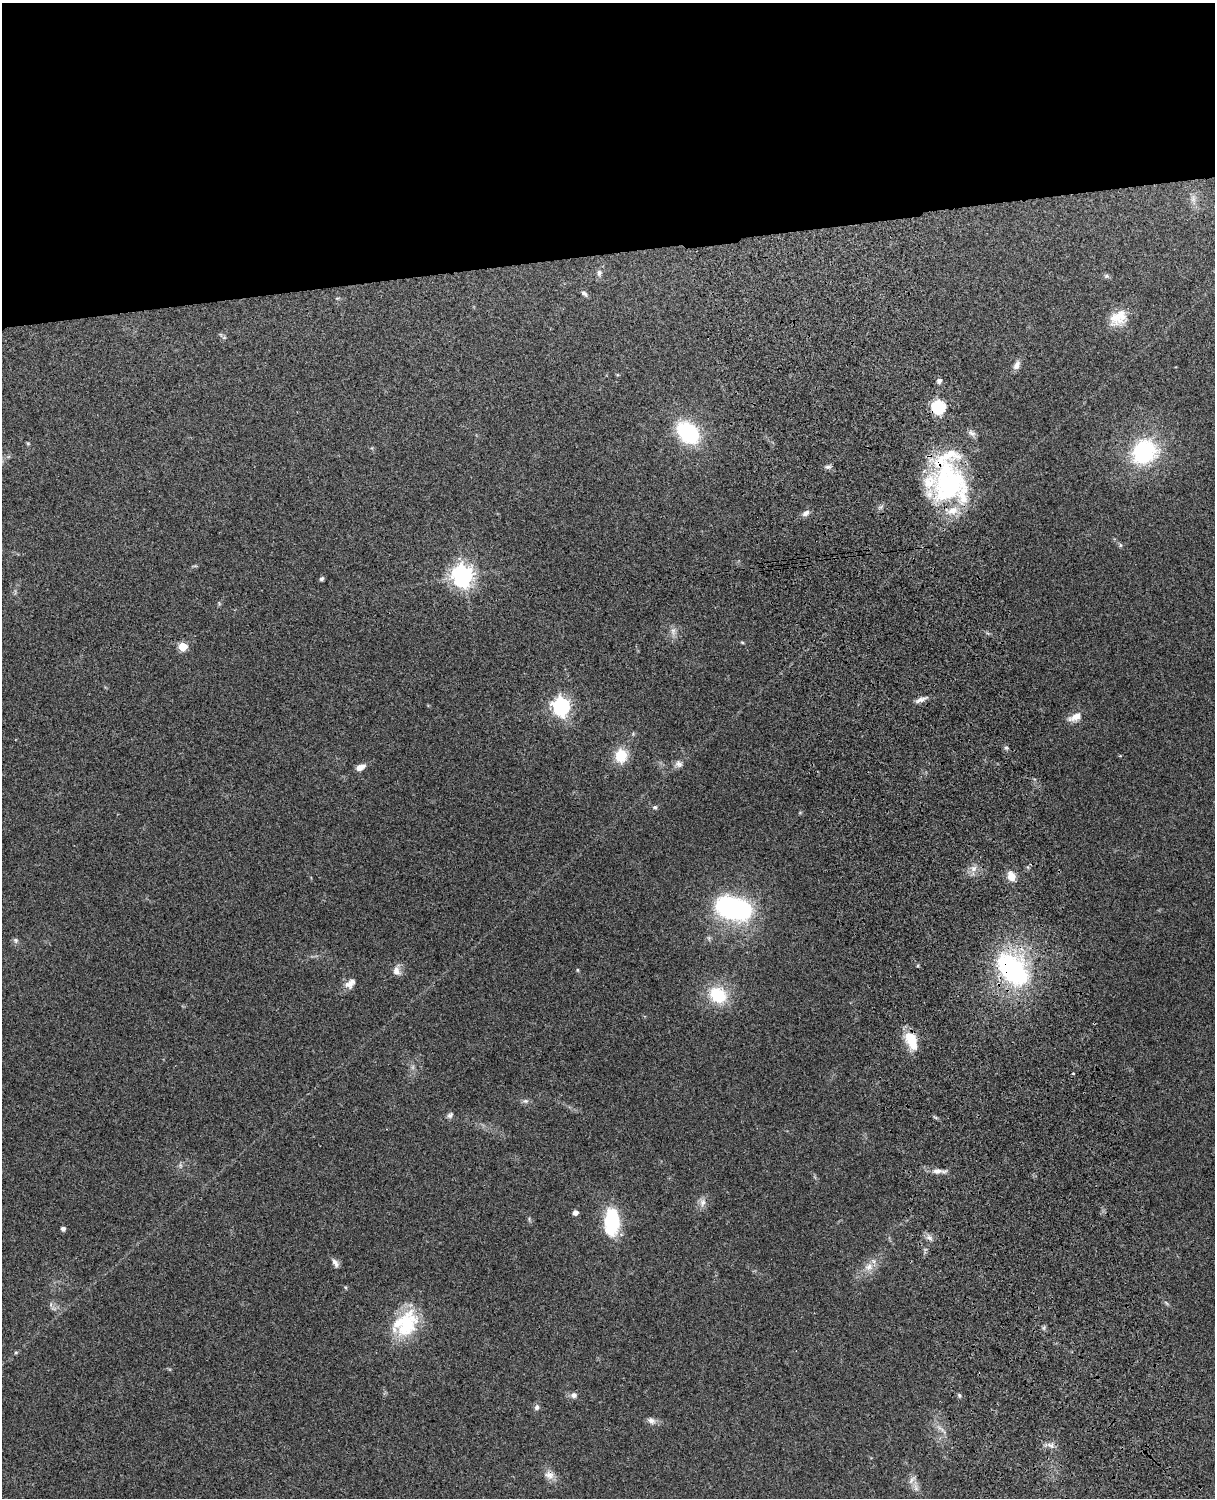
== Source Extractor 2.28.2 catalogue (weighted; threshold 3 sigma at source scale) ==
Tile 2 of 4 x 3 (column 2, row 1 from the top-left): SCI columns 1331-2543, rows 3156-4651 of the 5089 x 4928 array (HDU 1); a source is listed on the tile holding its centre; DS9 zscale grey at full resolution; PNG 1217 x 1500 px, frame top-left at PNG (2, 3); no overlay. Shown black and unused: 17% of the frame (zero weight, under 3 of 4 exposures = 6% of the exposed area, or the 3 px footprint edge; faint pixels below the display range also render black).
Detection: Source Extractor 2.28.2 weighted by HDU 2 'WHT'; one run over the whole footprint, this tile lists its part. Background 0.258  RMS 0.0089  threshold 0.0398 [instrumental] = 3 sigma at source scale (4.5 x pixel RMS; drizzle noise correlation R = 1.50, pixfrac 1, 0.05/0.05 arcsec/px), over >= 5 px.
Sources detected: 70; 1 inside a brighter object's white glare — not listed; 7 inside a brighter listed object's ellipse — not listed separately; the other 62 listed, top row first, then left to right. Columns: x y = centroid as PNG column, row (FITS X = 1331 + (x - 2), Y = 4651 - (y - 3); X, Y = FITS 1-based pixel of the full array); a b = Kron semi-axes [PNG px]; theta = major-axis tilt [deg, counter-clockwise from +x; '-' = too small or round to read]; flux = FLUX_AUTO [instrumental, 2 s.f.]
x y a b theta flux
1193 199 9 6 -90 3.5
599 273 8 7 - 3.2
1106 276 7 6 - 1.8
584 293 9 5 -38 2.3
1118 318 26 18 37 18
224 337 6 5 - 1.5
1017 365 13 7 62 4.4
939 381 6 5 - 2.5
938 407 6 6 - 130
688 432 26 18 -45 66
972 433 12 6 -40 3.2
1144 452 36 31 39 69
828 467 9 5 5 2.3
949 483 53 41 -77 140
806 513 11 6 34 3.7
1120 545 6 4 -89 1.2
463 576 8 8 - 520
321 579 6 5 - 1.7
673 631 10 7 -90 3.8
742 642 6 3 -19 0.92
183 647 5 5 - 30
921 700 16 6 22 4.3
561 706 7 7 - 330
1075 717 19 9 28 8.1
1006 748 6 4 0 1.4
621 756 15 12 87 21
679 764 10 8 -25 3.7
360 767 11 6 22 5.9
655 807 5 5 - 1.7
973 869 9 7 45 4.9
1011 876 10 7 -66 11
732 908 41 23 -12 130
16 940 8 7 - 2.1
1012 969 27 16 -46 170
577 970 5 3 - 0.87
396 971 13 9 -75 5.3
350 983 16 10 38 6.2
718 995 20 16 -33 36
912 1043 19 11 -52 16
1073 1074 3 3 - 1.1
525 1101 7 6 - 2.2
450 1115 10 5 44 2.5
180 1165 7 4 -72 1.6
938 1171 13 7 2 5.3
702 1202 12 8 77 5
575 1212 4 4 - 5
612 1221 24 13 -90 62
63 1229 4 4 - 3.5
929 1238 10 6 -44 3.6
335 1263 12 6 -59 3.6
868 1267 11 9 42 6.8
1166 1303 8 3 -45 1.3
407 1325 39 23 63 49
16 1352 6 3 19 1
574 1395 8 7 - 3.5
959 1396 6 4 -70 1.5
537 1407 7 6 - 2.7
651 1420 11 7 -31 4
942 1430 8 3 -31 2
1051 1445 10 7 -25 3.9
549 1475 14 11 -22 6.7
916 1488 10 6 -72 3.9
Overlapping masked pixels (flux is a lower limit): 3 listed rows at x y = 938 407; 949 483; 1012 969